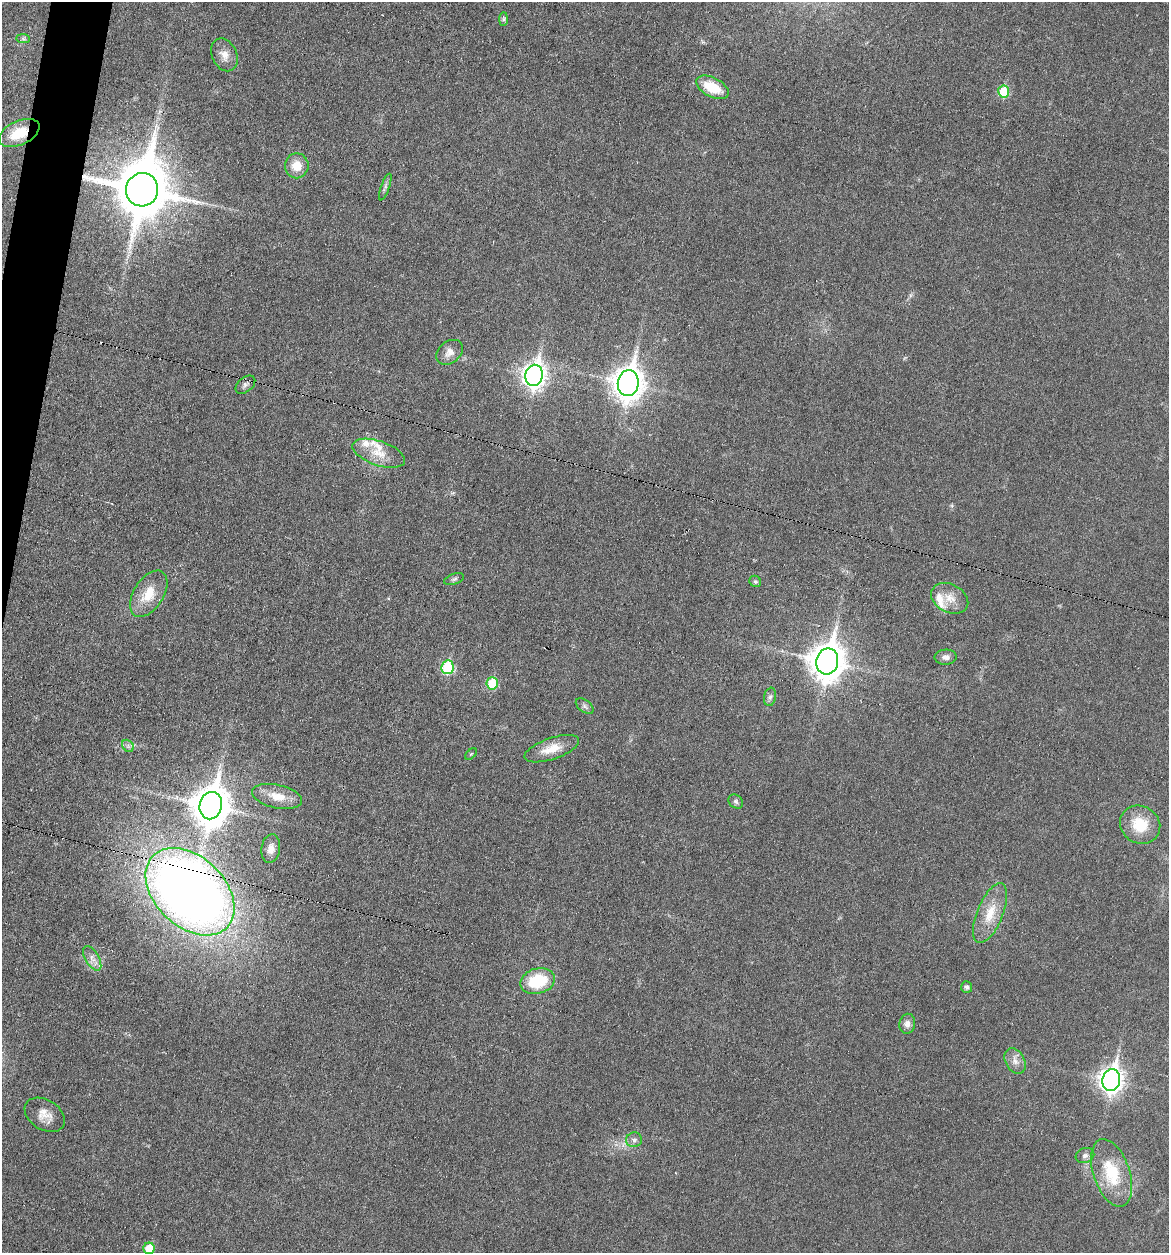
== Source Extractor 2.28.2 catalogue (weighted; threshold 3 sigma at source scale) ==
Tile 11 of 4 x 4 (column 3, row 3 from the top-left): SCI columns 2451-3617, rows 1254-2504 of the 5027 x 5007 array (HDU 1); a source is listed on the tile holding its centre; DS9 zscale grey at full resolution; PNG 1171 x 1255 px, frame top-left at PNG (2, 2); each listed source drawn as its Kron ellipse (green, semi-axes under 4 px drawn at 4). Shown black and unused: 2% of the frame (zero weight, under 3 of 6 exposures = <1% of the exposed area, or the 3 px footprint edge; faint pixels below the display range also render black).
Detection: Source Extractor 2.28.2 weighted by HDU 2 'WHT'; one run over the whole footprint, this tile lists its part. Background 0.0454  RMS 0.0044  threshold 0.0179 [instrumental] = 3 sigma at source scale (4.09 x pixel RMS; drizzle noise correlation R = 1.36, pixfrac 0.8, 0.05/0.05 arcsec/px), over >= 5 px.
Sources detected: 50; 1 inside a brighter object's white glare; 1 cosmic-ray / hot-pixel residue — neither listed nor drawn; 3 inside a brighter listed object's ellipse — not listed separately; the other 45 listed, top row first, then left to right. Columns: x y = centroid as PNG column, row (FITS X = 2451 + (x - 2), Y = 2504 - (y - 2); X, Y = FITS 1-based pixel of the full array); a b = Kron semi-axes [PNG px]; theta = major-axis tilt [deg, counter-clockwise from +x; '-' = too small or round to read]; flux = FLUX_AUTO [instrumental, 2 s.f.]
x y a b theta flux
504 19 7 4 89 0.76
23 39 7 4 -1 0.91
225 55 17 12 -65 4.3
712 87 18 9 -27 12
1004 91 6 5 - 15
19 133 21 12 25 11
297 166 12 12 - 6.2
385 187 14 4 70 1.2
142 190 17 16 - 2500
450 352 15 10 39 3.5
534 375 11 8 80 280
628 383 13 10 81 590
245 385 11 7 40 1.5
379 453 27 12 -19 8.1
454 579 10 5 19 1.1
755 581 6 5 - 0.82
149 594 26 15 58 10
950 598 19 14 -27 6.1
946 657 11 7 3 2.1
827 661 13 11 79 830
447 667 7 6 - 30
492 683 6 5 - 16
770 697 9 6 79 1.3
585 706 10 6 -38 1.2
128 746 7 5 -46 1
552 749 28 10 19 7.5
471 754 7 4 44 0.52
277 796 25 11 -12 8.1
736 801 8 6 -40 0.98
211 806 14 11 78 940
1140 825 21 18 -31 13
271 849 14 9 80 3
190 892 52 35 -44 510
990 913 32 13 68 10
92 958 14 7 -59 2.7
538 981 17 12 15 19
967 987 6 5 - 1.1
907 1024 10 8 80 2.3
1015 1061 14 9 -60 3.1
1111 1080 11 9 78 300
45 1115 22 15 -33 5.4
634 1140 8 7 - 1.7
1085 1156 9 7 21 1.6
1112 1173 35 18 -71 19
149 1248 5 5 - 8.3
Overlapping masked pixels (flux is a lower limit): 3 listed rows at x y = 19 133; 142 190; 190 892